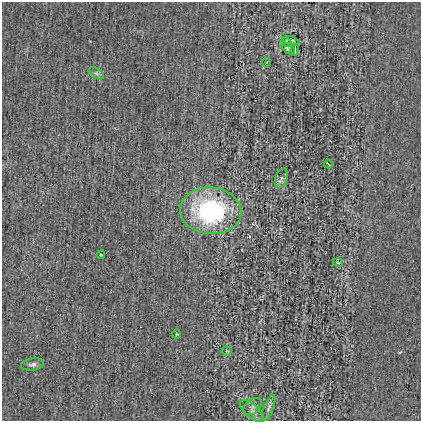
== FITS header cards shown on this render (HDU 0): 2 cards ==
NAXIS1  =                  419
NAXIS2  =                  419

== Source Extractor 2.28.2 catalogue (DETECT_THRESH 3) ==
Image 419 x 419 px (HDU 0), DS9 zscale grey, 1 PNG px = 1 image px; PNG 423 x 423 px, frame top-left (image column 1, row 419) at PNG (2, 2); each listed source drawn as its Kron ellipse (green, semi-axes under 4 px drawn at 4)
Background 0.00223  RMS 0.035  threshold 0.106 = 3 sigma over >= 5 px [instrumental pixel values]
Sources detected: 17; all 17 listed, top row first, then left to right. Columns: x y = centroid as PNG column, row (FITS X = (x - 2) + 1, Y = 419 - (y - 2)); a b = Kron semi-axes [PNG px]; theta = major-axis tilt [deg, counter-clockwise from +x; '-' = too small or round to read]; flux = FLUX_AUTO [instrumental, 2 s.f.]
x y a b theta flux
291 41 9 4 -17 5.9
286 42 4 2 - 2.6
288 49 8 3 -38 5.2
295 50 6 2 84 2.7
267 62 4 3 - 1.7
96 73 8 5 -31 5.8
328 164 4 2 - 1.9
281 178 10 6 69 7.4
211 211 31 23 -4 340
101 255 4 3 - 2
338 263 5 3 - 1.9
177 334 4 3 - 1.7
227 351 5 4 - 2.7
32 364 11 6 8 8.4
253 406 10 7 38 8.9
269 408 14 5 69 8.2
252 411 15 6 -41 11